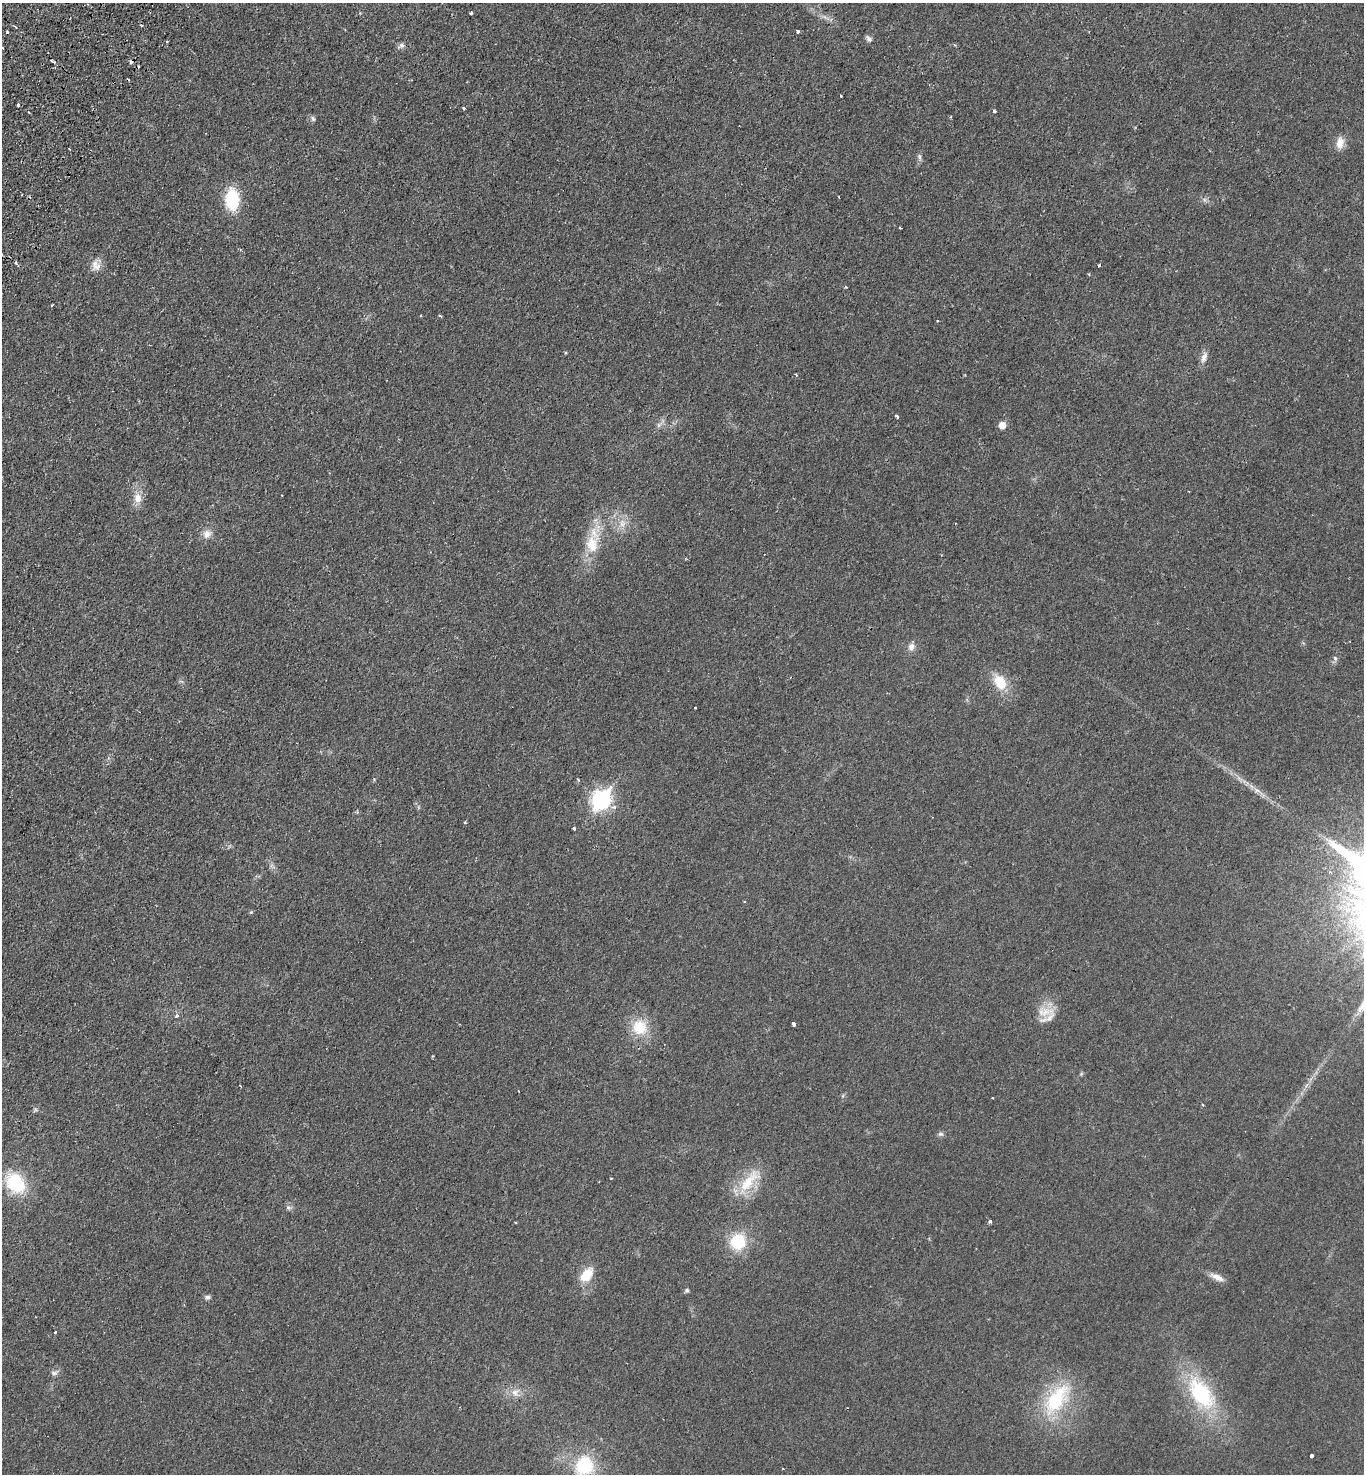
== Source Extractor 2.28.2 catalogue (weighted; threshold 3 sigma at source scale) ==
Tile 11 of 4 x 4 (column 3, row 3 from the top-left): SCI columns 2929-4290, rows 1512-2983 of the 5996 x 5963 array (HDU 1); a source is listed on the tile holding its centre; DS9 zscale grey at full resolution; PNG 1366 x 1476 px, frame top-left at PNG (2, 3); no overlay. Shown black and unused: <1% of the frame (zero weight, under 2 of 3 exposures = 3% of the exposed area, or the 3 px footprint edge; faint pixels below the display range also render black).
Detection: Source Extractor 2.28.2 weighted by HDU 2 'WHT'; one run over the whole footprint, this tile lists its part. Background 0.0278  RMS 0.0048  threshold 0.0217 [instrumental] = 3 sigma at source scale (4.5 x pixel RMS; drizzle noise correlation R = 1.50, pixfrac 1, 0.05/0.05 arcsec/px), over >= 5 px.
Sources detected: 76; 8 cosmic-ray / hot-pixel residue — not listed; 1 inside a brighter listed object's ellipse — not listed separately; the other 67 listed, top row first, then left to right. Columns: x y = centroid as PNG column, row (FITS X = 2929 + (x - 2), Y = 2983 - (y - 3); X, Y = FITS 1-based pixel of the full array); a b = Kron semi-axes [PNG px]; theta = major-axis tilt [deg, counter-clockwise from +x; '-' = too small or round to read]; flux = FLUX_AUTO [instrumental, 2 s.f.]
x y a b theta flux
471 13 4 3 - 1.1
798 31 3 3 - 1.3
869 39 9 6 -44 1.5
167 41 3 2 - 0.68
401 45 8 6 -16 1.5
955 45 4 3 - 0.51
53 61 9 3 -29 0.89
841 96 3 2 - 0.7
18 105 3 3 - 5.3
463 108 3 3 - 1.7
994 111 4 3 - 1.1
29 112 3 2 - 0.84
313 119 7 5 -72 1
1340 143 15 10 77 4.4
70 149 3 2 - 0.45
919 157 8 6 -87 1.2
232 199 26 16 -90 18
900 228 3 3 - 0.66
15 262 3 3 - 1.2
1099 265 3 3 - 1.5
97 266 16 11 25 3.9
846 287 3 3 - 0.59
937 321 3 2 - 0.48
566 353 4 3 - 0.5
1204 357 14 7 69 2.9
796 375 4 3 - 0.5
897 416 5 3 - 0.89
659 425 7 4 -90 1
1002 425 6 6 - 5.1
138 498 13 11 -83 4.7
622 523 11 8 -80 3.5
207 534 12 10 39 3.4
592 544 28 19 85 14
911 647 10 8 -87 2.6
1335 658 7 5 -68 1.1
1000 682 22 16 -59 10
578 779 4 3 - 0.59
1257 790 12 5 -23 2.2
601 800 9 8 - 160
614 807 5 4 - 1.4
465 822 4 3 - 0.53
574 828 3 3 - 0.77
251 912 5 4 - 0.51
1045 1012 26 12 3 7.3
177 1015 5 4 - 0.96
794 1024 3 3 - 4.1
640 1027 22 21 - 13
1203 1105 3 3 - 0.73
940 1134 8 6 -1 1.1
611 1178 3 2 - 0.42
749 1182 43 14 50 16
16 1183 22 16 -48 26
288 1207 6 6 - 1.1
990 1222 3 3 - 1.3
515 1223 4 2 - 0.38
738 1241 16 15 - 19
587 1275 20 12 50 8.9
1217 1277 21 7 -25 3.7
687 1290 5 4 - 1
208 1297 7 6 - 1.2
55 1332 3 3 - 1.3
54 1373 10 6 14 1.6
515 1392 12 9 29 3.6
1201 1394 43 23 -56 43
1056 1399 43 21 54 33
1311 1456 4 3 - 2.9
584 1465 23 21 56 25
Isophote crosses this tile's border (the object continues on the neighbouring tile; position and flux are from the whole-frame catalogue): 1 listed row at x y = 584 1465